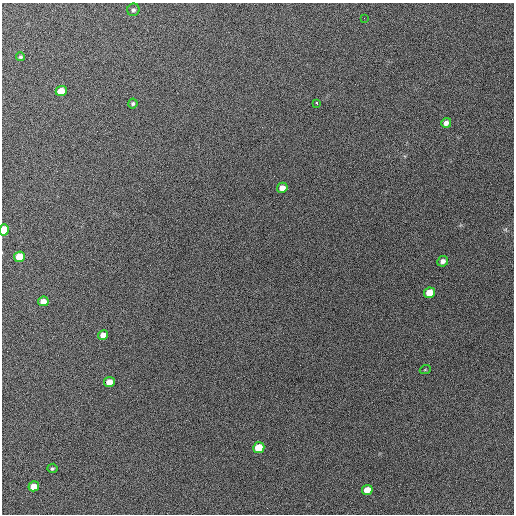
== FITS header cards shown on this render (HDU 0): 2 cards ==
NAXIS1  =                  512 / Axis length
NAXIS2  =                  512 / Axis length

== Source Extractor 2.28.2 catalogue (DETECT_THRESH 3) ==
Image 512 x 512 px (HDU 0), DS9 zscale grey, 1 PNG px = 1 image px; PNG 516 x 516 px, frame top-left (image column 1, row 512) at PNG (2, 3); each listed source drawn as its Kron ellipse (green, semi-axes under 4 px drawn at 4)
Background 704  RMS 28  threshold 83.1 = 3 sigma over >= 5 px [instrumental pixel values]
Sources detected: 20; all 20 listed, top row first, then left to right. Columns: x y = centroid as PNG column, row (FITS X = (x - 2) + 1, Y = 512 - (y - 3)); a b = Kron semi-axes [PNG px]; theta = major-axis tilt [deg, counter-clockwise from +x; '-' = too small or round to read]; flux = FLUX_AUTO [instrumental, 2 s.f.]
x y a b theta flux
133 10 6 6 - 4200
364 18 2 2 - 1400
20 57 4 4 - 3100
61 91 5 5 - 33000
317 103 3 3 - 6200
133 104 5 4 - 3400
446 123 5 4 - 7600
282 188 5 5 - 15000
4 230 6 4 75 57000
19 257 5 5 - 46000
443 261 6 5 - 7800
430 293 6 5 - 39000
43 301 5 4 - 16000
103 335 5 4 - 12000
425 370 5 3 - 1500
109 382 5 5 - 21000
259 448 6 5 - 51000
52 468 5 5 - 2800
34 486 5 5 - 24000
367 490 5 5 - 26000
At the frame edge (FLAGS 8, measured only in part): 1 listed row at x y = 4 230